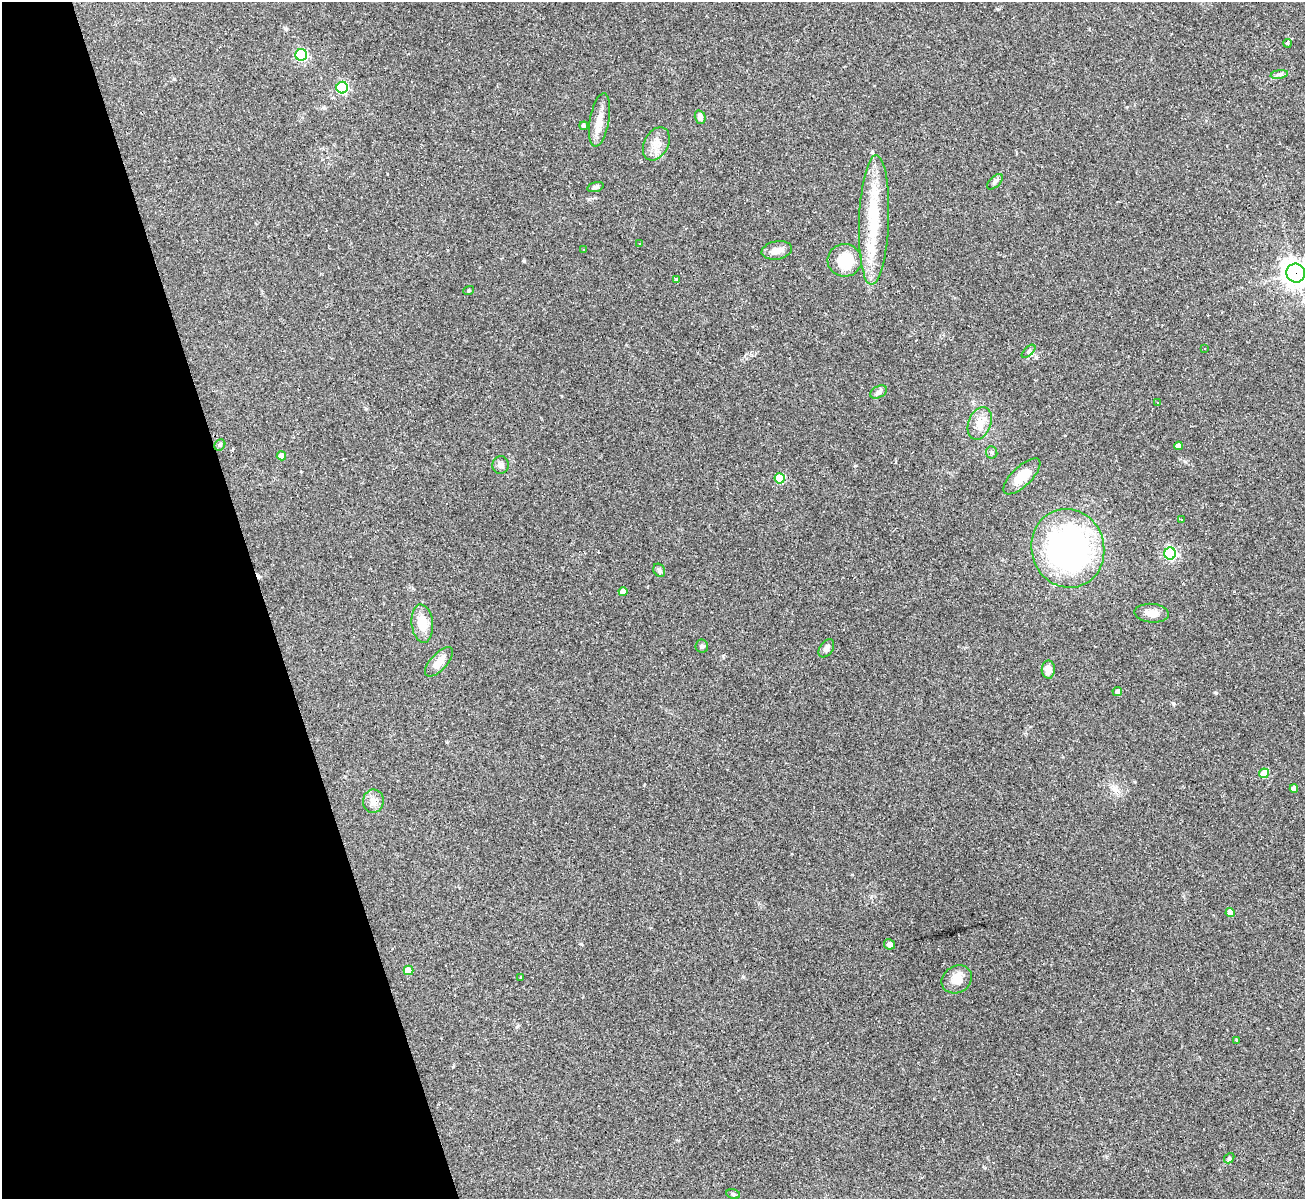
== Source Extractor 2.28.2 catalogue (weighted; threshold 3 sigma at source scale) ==
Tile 5 of 4 x 4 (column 1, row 2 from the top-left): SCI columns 1-1303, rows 2660-3856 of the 5213 x 5196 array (HDU 1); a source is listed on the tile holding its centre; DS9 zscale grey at full resolution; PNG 1307 x 1201 px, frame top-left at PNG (2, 2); each listed source drawn as its Kron ellipse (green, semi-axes under 4 px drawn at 4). Shown black and unused: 20% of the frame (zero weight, under 2 of 3 exposures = <1% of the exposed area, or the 3 px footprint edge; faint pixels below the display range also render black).
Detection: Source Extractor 2.28.2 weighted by HDU 2 'WHT'; one run over the whole footprint, this tile lists its part. Background 0.0885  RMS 0.006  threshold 0.0269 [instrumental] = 3 sigma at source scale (4.5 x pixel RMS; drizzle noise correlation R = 1.50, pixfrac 1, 0.05/0.05 arcsec/px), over >= 5 px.
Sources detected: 65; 11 cosmic-ray / hot-pixel residue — neither listed nor drawn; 1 inside a brighter listed object's ellipse — not listed separately; the other 53 listed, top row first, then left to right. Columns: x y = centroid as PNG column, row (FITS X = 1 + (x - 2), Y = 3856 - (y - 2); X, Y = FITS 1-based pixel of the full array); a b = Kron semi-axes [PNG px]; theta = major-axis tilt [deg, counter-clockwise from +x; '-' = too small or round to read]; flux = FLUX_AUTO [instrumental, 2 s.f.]
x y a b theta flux
1287 43 4 4 - 1.1
301 55 6 6 - 78
1279 74 9 4 9 1.7
342 88 6 6 - 66
700 117 7 5 -76 2.9
600 120 27 9 80 7.7
584 126 4 4 - 1.8
656 144 18 12 62 6.5
995 182 10 5 44 1.5
596 187 8 4 15 1.3
874 220 65 15 88 33
639 244 3 3 - 2.1
583 250 3 3 - 4.3
777 250 15 9 10 4.6
845 260 17 16 - 17
1296 273 9 9 - 500
676 279 4 3 - 1.3
469 290 5 3 - 0.59
1205 348 3 3 - 1
1029 351 8 4 42 1.1
878 392 9 5 27 1.7
1157 403 3 2 - 0.97
980 423 17 11 69 6.9
220 445 6 5 - 0.94
1178 446 4 4 - 3
992 452 6 5 - 1.1
281 456 4 4 - 3.9
501 465 9 8 - 2.3
1022 476 24 10 44 11
780 478 5 5 - 26
1181 519 3 2 - 0.79
1068 548 39 36 -74 170
1170 553 6 6 - 86
659 570 7 5 -59 1.3
623 591 4 4 - 3.6
1152 613 17 9 -4 5.4
422 623 19 10 -84 11
702 646 6 6 - 1.4
826 648 10 6 55 2.1
439 662 18 8 47 6.5
1048 670 9 6 89 5
1117 691 5 4 - 2.1
1264 773 5 5 - 13
1294 788 4 4 - 4.1
373 801 12 10 84 4.7
1230 912 4 4 - 7.6
889 944 5 5 - 2.2
408 970 5 4 - 10
521 977 3 3 - 0.46
957 979 16 13 31 7.6
1236 1040 4 4 - 0.54
1229 1158 5 4 - 0.87
733 1194 7 4 -12 1.1
Overlapping masked pixels (flux is a lower limit): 1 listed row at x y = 1296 273
Isophote crosses this tile's border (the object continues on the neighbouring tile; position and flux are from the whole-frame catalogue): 1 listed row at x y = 1296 273
Unlisted compact peaks at least as high as the median listed source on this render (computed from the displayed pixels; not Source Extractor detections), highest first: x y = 1216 693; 1173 703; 524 261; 581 944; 743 977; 174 79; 855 466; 286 29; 723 656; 366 409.